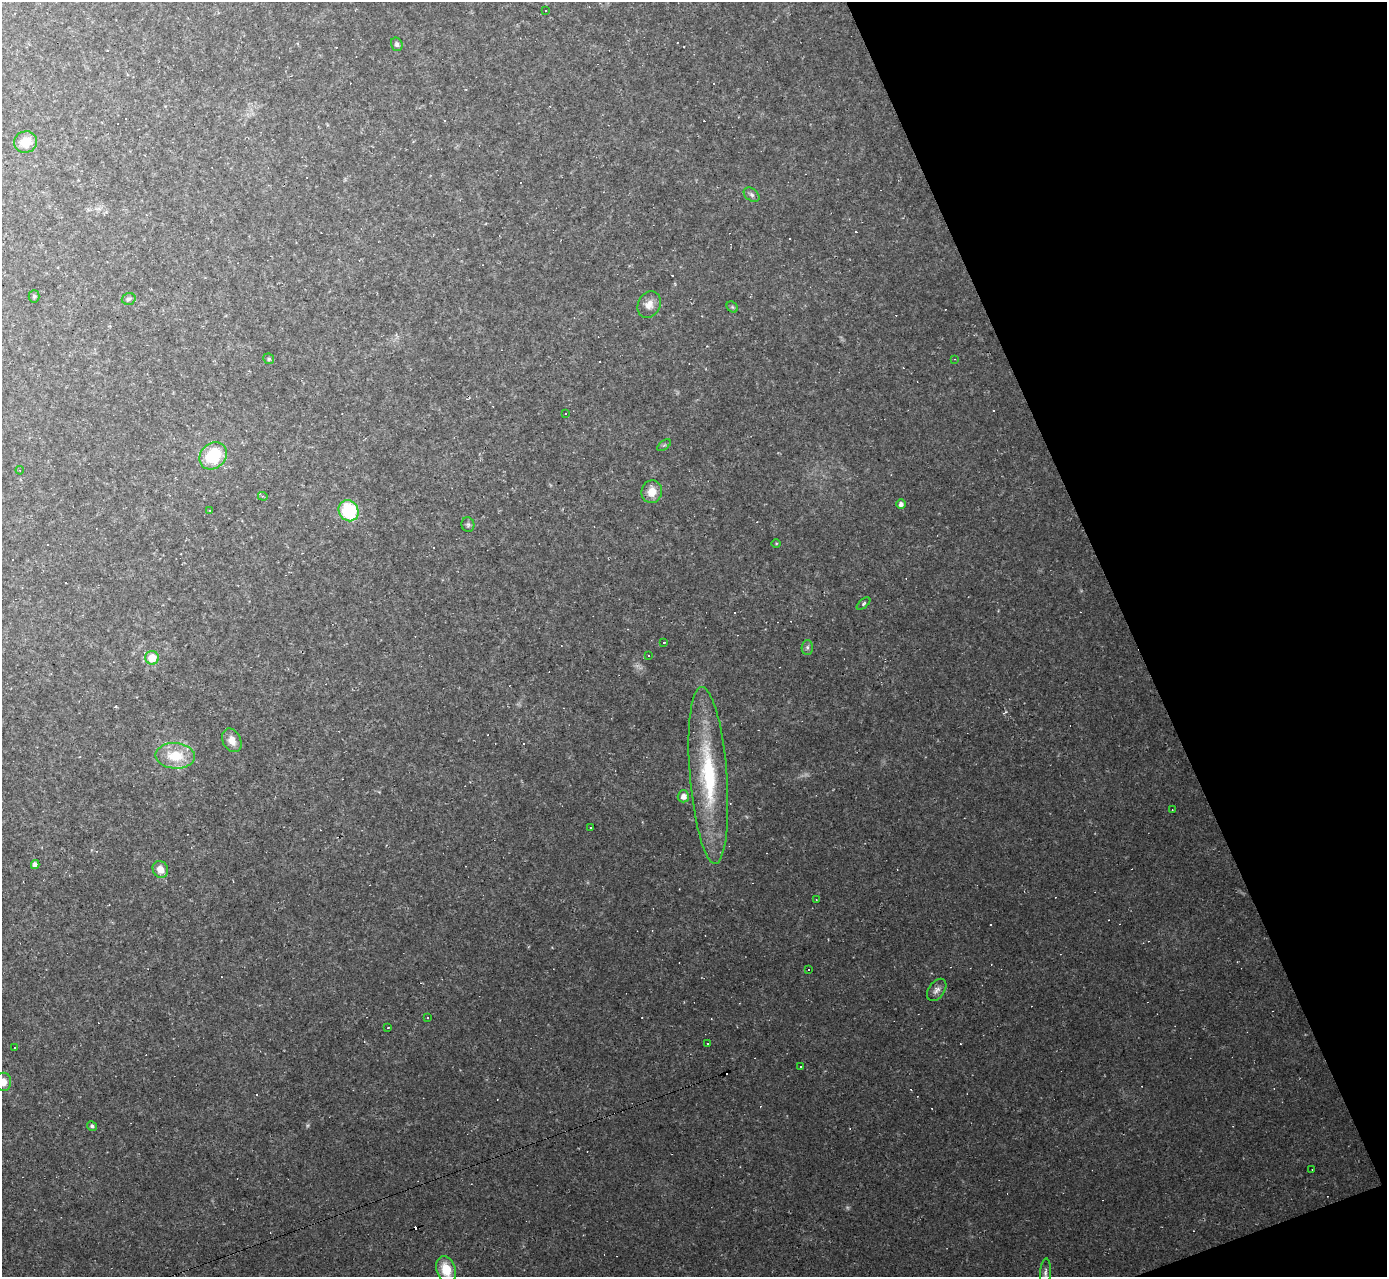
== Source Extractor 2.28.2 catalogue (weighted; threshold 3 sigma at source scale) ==
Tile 12 of 4 x 4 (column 4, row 3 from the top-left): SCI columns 4155-5539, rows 1553-2827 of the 5539 x 5526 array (HDU 1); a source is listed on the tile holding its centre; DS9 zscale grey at full resolution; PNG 1389 x 1279 px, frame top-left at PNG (2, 2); each listed source drawn as its Kron ellipse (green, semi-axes under 4 px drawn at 4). Shown black and unused: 19% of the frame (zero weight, under 2 of 3 exposures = <1% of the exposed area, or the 3 px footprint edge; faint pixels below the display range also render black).
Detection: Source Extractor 2.28.2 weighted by HDU 2 'WHT'; one run over the whole footprint, this tile lists its part. Background 0.0438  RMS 0.0071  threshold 0.032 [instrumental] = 3 sigma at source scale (4.5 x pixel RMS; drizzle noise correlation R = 1.50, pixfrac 1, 0.05/0.05 arcsec/px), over >= 5 px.
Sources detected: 94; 1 too faint to see at this stretch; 46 cosmic-ray / hot-pixel residue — neither listed nor drawn; the other 47 listed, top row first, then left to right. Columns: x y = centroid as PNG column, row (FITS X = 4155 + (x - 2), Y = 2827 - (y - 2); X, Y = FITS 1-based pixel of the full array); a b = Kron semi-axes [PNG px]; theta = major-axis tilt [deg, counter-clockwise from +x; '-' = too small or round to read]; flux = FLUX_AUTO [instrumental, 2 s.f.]
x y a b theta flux
546 11 3 3 - 5.4
397 44 7 5 -73 1.7
26 142 12 10 19 14
752 195 9 6 -39 2.1
34 296 6 5 - 1.2
129 299 7 6 - 1.8
649 304 14 11 62 6.2
732 307 6 5 - 1.1
269 359 5 5 - 1.5
955 359 3 3 - 0.6
566 414 3 2 - 0.57
664 445 8 4 36 1.2
213 456 15 12 44 35
20 470 4 3 - 0.71
652 492 11 10 - 8.8
263 496 5 4 - 1.2
901 504 4 4 - 3.1
210 510 2 2 - 0.62
349 511 11 9 -60 44
468 524 7 6 - 1.6
776 543 5 3 - 0.65
863 604 8 3 40 1.2
664 643 3 3 - 1.2
807 647 7 5 87 1.8
648 656 3 3 - 1.3
152 658 7 7 - 14
232 740 12 9 -64 7
175 756 20 13 -4 22
708 775 88 18 -85 77
683 796 6 5 - 4.8
1172 810 2 2 - 0.57
590 827 3 3 - 2.1
35 865 4 4 - 3.6
160 869 9 7 -61 7
816 899 3 2 - 0.72
808 969 3 3 - 1.7
937 990 12 8 54 3.5
427 1017 3 3 - 1.6
388 1028 3 2 - 0.95
707 1044 3 3 - 2.2
15 1047 3 2 - 0.98
800 1067 3 3 - 2.6
3 1082 9 8 - 6.7
92 1126 5 4 - 1.7
1312 1170 3 2 - 0.42
446 1270 14 9 -71 18
1045 1273 15 5 86 2.8
Isophote crosses this tile's border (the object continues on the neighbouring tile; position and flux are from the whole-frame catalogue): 3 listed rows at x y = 3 1082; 446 1270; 1045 1273